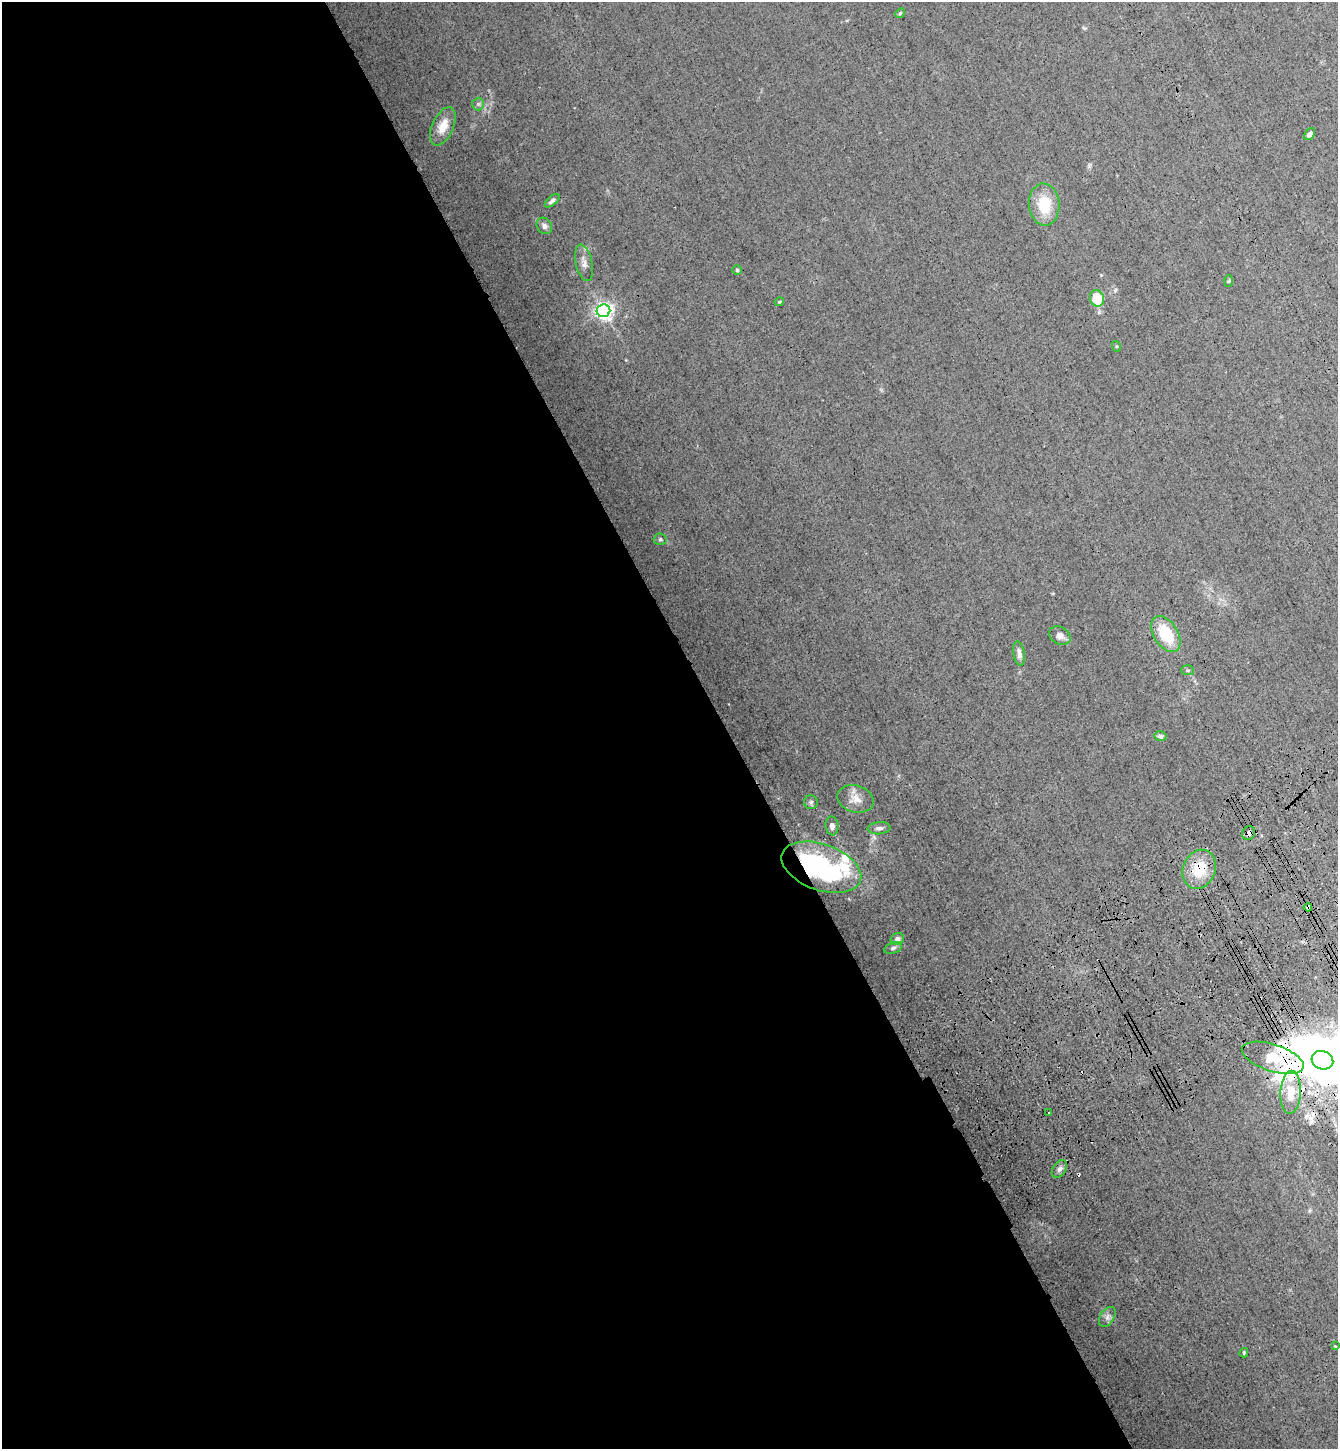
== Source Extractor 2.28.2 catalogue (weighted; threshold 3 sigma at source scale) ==
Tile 9 of 4 x 4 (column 1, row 3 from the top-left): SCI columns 365-1700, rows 1553-2999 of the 5941 x 5997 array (HDU 1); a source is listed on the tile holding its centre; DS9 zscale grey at full resolution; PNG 1340 x 1451 px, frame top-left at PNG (2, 2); each listed source drawn as its Kron ellipse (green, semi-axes under 4 px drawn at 4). Shown black and unused: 54% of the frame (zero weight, under 3 of 4 exposures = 6% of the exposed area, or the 3 px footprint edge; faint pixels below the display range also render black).
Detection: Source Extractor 2.28.2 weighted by HDU 2 'WHT'; one run over the whole footprint, this tile lists its part. Background 0.013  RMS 0.0031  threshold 0.0137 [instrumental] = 3 sigma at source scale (4.5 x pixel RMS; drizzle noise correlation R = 1.50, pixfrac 1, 0.05/0.05 arcsec/px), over >= 5 px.
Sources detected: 51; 7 inside a brighter object's white glare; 4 cosmic-ray / hot-pixel residue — neither listed nor drawn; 2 inside a brighter listed object's ellipse — not listed separately; the other 38 listed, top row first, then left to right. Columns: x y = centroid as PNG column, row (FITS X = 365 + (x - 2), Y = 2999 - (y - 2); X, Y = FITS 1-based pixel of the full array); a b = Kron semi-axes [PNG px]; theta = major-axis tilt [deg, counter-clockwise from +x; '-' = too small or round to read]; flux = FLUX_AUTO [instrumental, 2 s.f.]
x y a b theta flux
900 13 5 4 - 0.39
478 104 6 6 - 0.58
443 126 20 10 66 4.7
1310 134 6 4 53 1.1
552 201 9 4 40 0.95
1044 205 21 15 -85 9.6
544 226 8 7 - 1.1
584 263 18 8 -77 2
737 270 5 5 - 0.35
1229 281 6 4 87 0.35
1097 298 8 7 - 9.4
779 302 5 4 - 0.33
603 311 7 6 - 130
1116 346 5 3 - 0.3
660 539 6 5 - 0.52
1166 634 20 12 -58 11
1060 636 11 8 -30 1.5
1019 654 12 5 -81 1.5
1188 670 6 5 - 0.46
1161 736 6 5 - 0.8
856 799 18 13 -15 3.2
811 802 7 7 - 0.65
832 826 9 6 -81 1
879 828 11 6 5 1.1
1249 833 7 6 - 1.2
821 867 41 23 -19 43
1199 869 20 16 67 9.2
1308 907 4 3 - 2.8
897 939 7 5 19 1.3
893 948 9 5 17 0.75
1273 1058 32 13 -18 8.5
1322 1060 11 9 -24 150
1291 1092 21 10 87 6.2
1049 1113 2 2 - 0.26
1059 1169 10 6 56 1.1
1107 1317 11 7 57 1.1
1335 1346 3 2 - 0.27
1244 1353 5 3 - 0.32
Overlapping masked pixels (flux is a lower limit): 5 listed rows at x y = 1249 833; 821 867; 1199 869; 1308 907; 1273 1058
Isophote crosses this tile's border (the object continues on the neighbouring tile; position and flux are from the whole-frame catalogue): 1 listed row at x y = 1322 1060